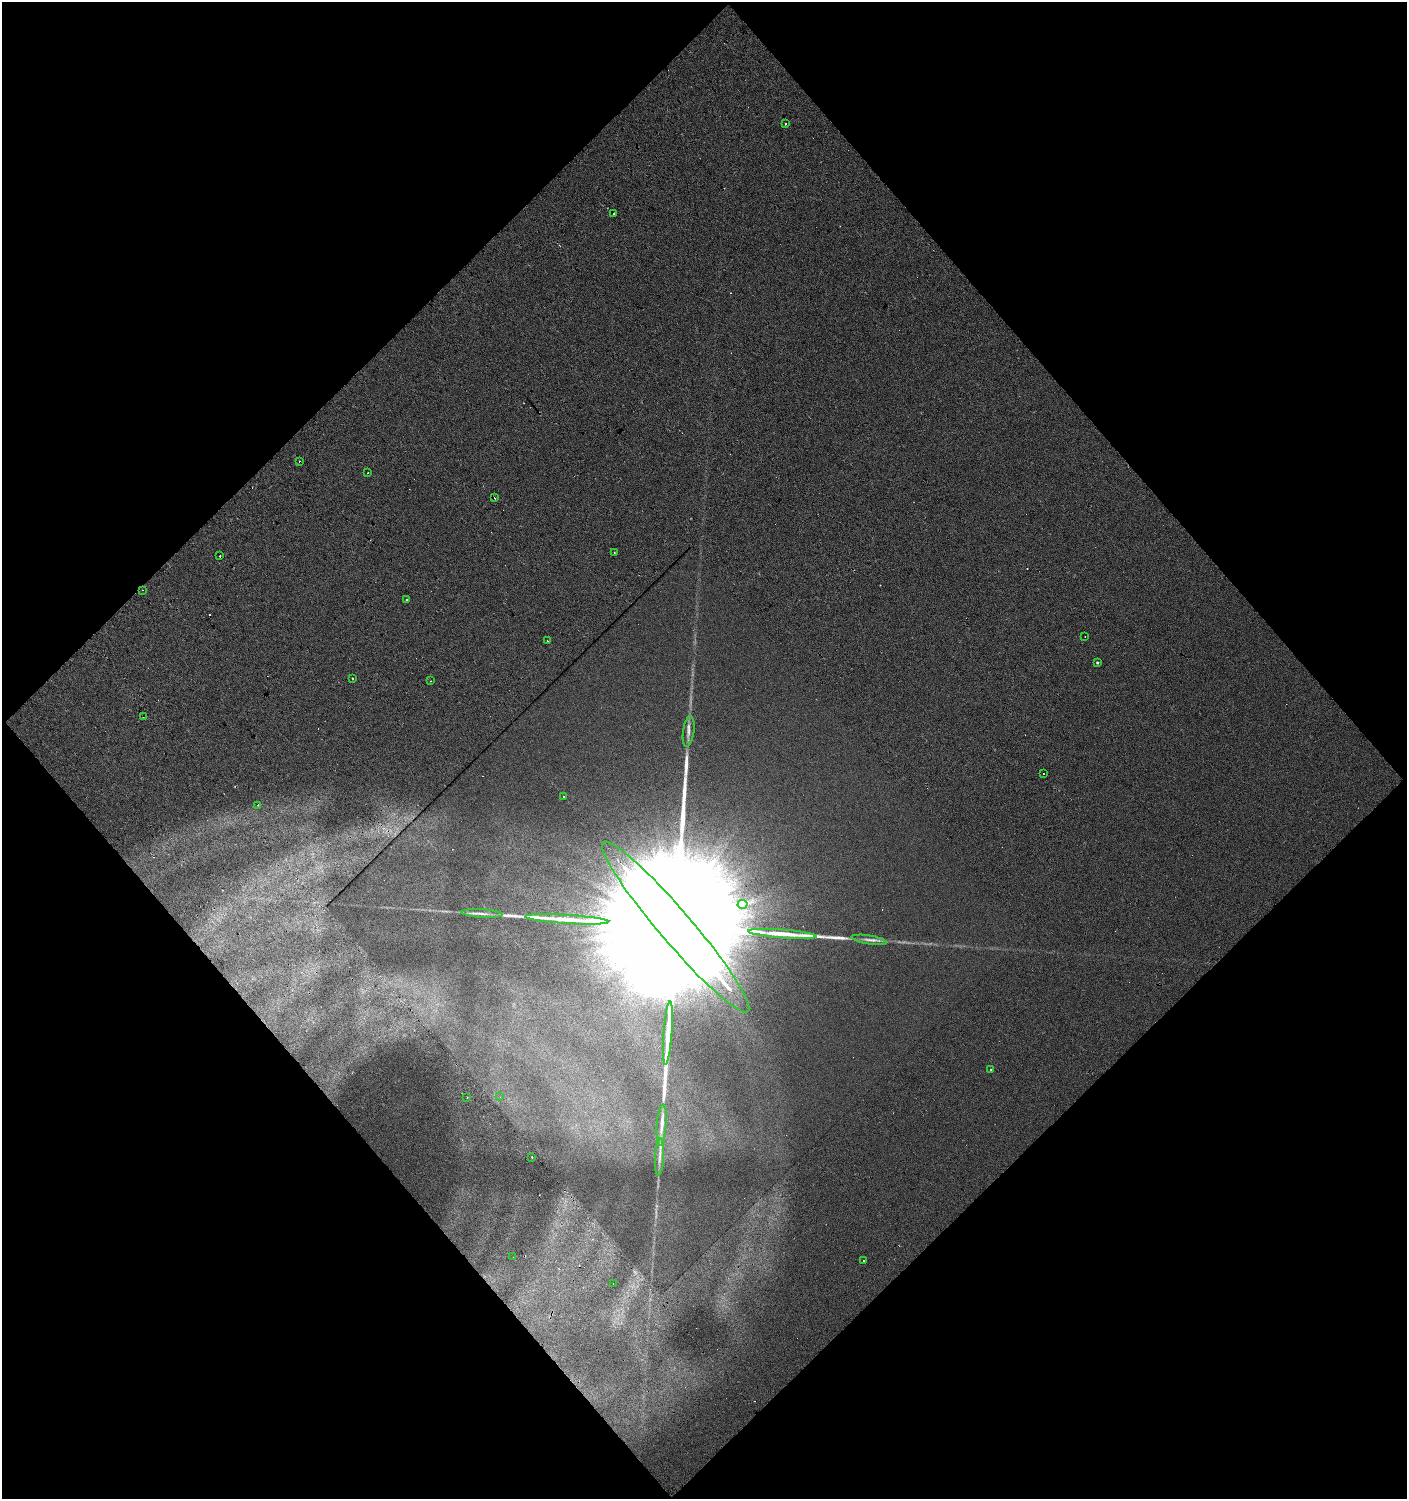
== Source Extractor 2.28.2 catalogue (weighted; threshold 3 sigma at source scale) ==
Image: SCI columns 97-2905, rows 1-2993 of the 2983 x 2993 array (HDU 1 of 3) = the unmasked area's bounding box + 8 px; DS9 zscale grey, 2 x 2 block average (1 PNG px = mean of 2 x 2 image px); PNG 1409 x 1501 px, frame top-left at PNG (2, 2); each listed source drawn as its Kron ellipse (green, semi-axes under 4 px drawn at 4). Shown black and unused: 51% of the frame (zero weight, under 2 of 6 exposures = <1% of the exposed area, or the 3 px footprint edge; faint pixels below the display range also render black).
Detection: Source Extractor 2.28.2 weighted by HDU 2 'WHT'. Background -0.00799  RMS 0.016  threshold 0.0643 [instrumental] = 3 sigma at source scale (4.09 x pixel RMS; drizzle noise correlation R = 1.36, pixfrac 0.8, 0.0396/0.0396 arcsec/px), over >= 5 px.
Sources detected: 74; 3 too faint to see at this stretch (2 x 2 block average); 2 inside a brighter object's white glare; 28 cosmic-ray / hot-pixel residue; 3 long thin detections or spike segments (spike, bleed or trail) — neither listed nor drawn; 3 inside a brighter listed object's ellipse — not listed separately; the other 35 listed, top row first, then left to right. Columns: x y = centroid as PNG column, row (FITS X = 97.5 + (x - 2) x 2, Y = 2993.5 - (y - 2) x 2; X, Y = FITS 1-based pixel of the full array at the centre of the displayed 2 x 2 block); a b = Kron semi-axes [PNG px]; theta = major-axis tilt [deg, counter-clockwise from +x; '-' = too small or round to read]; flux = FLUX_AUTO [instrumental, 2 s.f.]
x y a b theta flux
785 124 2 2 - 3.1e+00
614 214 2 2 - 1.3e+01
299 461 2 2 - 2.9e+00
368 473 2 2 - 3.3e+00
495 498 2 2 - 4.4e+00
614 553 2 2 - 1.3e+00
220 556 2 2 - 6.9e+00
142 590 2 2 - 1.4e+00
406 600 2 2 - 6.1e+00
1085 636 2 2 - 1.2e+00
548 641 2 2 - 1.7e+00
1097 662 3 2 - 4.2e+00
352 678 2 2 - 4.5e+00
430 681 2 2 - 6.9e+00
143 717 2 2 - 2.9e+00
689 731 15 5 82 1.8e+01
1043 774 2 2 - 2.1e+00
564 797 2 2 - 3.6e+01
258 805 2 2 - 1.6e+00
743 904 5 3 - 5.3e+00
482 914 20 3 -3 1.8e+01
567 919 41 4 -4 7.6e+01
676 927 111 16 -49 1.3e+06
783 934 34 4 -5 6.4e+01
869 940 18 4 -9 1.8e+01
668 1033 32 4 86 6.7e+01
991 1069 2 2 - 1.9e+00
467 1097 2 2 - 1.7e+00
500 1097 2 2 - 7.8e-01
662 1125 20 5 86 2.4e+01
532 1157 2 2 - 1.2e+01
659 1157 19 4 87 1.8e+01
513 1257 2 2 - 3.3e+00
864 1261 2 2 - 2.6e+00
613 1283 2 2 - 1.4e+00
Overlapping masked pixels (flux is a lower limit): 1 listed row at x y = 220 556
Diffuse or blended objects may show on this block-average render without a row.